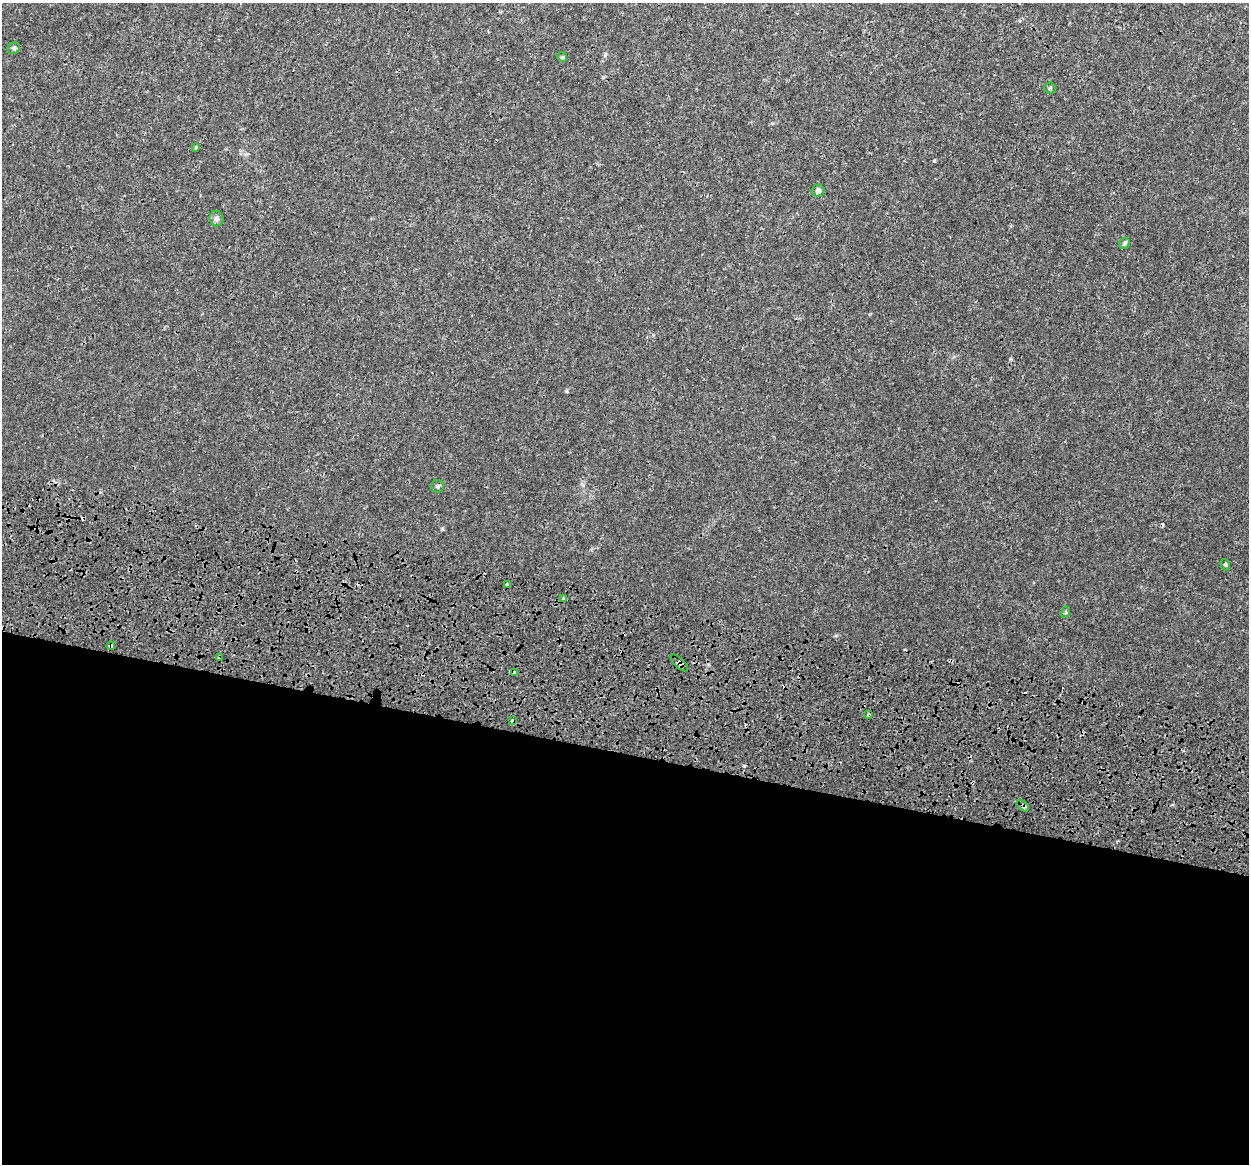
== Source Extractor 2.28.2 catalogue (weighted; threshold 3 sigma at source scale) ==
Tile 14 of 4 x 4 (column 2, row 4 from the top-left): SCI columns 1423-2669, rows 599-1760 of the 5331 x 5784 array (HDU 1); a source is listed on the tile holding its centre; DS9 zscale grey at full resolution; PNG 1251 x 1166 px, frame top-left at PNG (2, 3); each listed source drawn as its Kron ellipse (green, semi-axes under 4 px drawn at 4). Shown black and unused: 36% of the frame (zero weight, under 3 of 4 exposures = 17% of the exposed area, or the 3 px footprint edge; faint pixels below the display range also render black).
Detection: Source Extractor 2.28.2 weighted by HDU 2 'WHT'; one run over the whole footprint, this tile lists its part. Background 3.85e-04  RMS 0.0013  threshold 0.00571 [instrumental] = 3 sigma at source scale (4.5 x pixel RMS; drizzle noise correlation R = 1.50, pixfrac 1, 0.0396/0.0396 arcsec/px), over >= 5 px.
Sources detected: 24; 5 cosmic-ray / hot-pixel residue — neither listed nor drawn; the other 19 listed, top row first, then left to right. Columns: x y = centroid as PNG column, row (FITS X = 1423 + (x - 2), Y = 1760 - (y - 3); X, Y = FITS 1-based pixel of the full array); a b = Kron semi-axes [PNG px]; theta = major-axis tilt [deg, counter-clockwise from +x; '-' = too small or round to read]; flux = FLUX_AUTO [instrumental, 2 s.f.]
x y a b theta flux
14 48 6 5 - 0.27
562 57 5 4 - 0.16
1050 88 5 5 - 0.18
196 147 4 3 - 0.15
818 191 6 6 - 0.45
216 219 8 7 - 0.33
1125 243 6 5 - 0.22
437 486 6 6 - 0.26
1225 565 6 4 -68 0.16
507 585 4 3 - 0.79
563 598 3 3 - 0.49
1066 612 6 4 72 0.14
111 646 4 3 - 0.67
220 658 4 3 - 0.71
679 663 11 5 -44 0.43
515 673 3 3 - 0.72
869 715 3 3 - 0.21
512 720 4 3 - 0.49
1023 806 7 4 -39 0.3
Overlapping masked pixels (flux is a lower limit): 8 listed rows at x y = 507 585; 111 646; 220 658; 679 663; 515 673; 869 715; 512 720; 1023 806